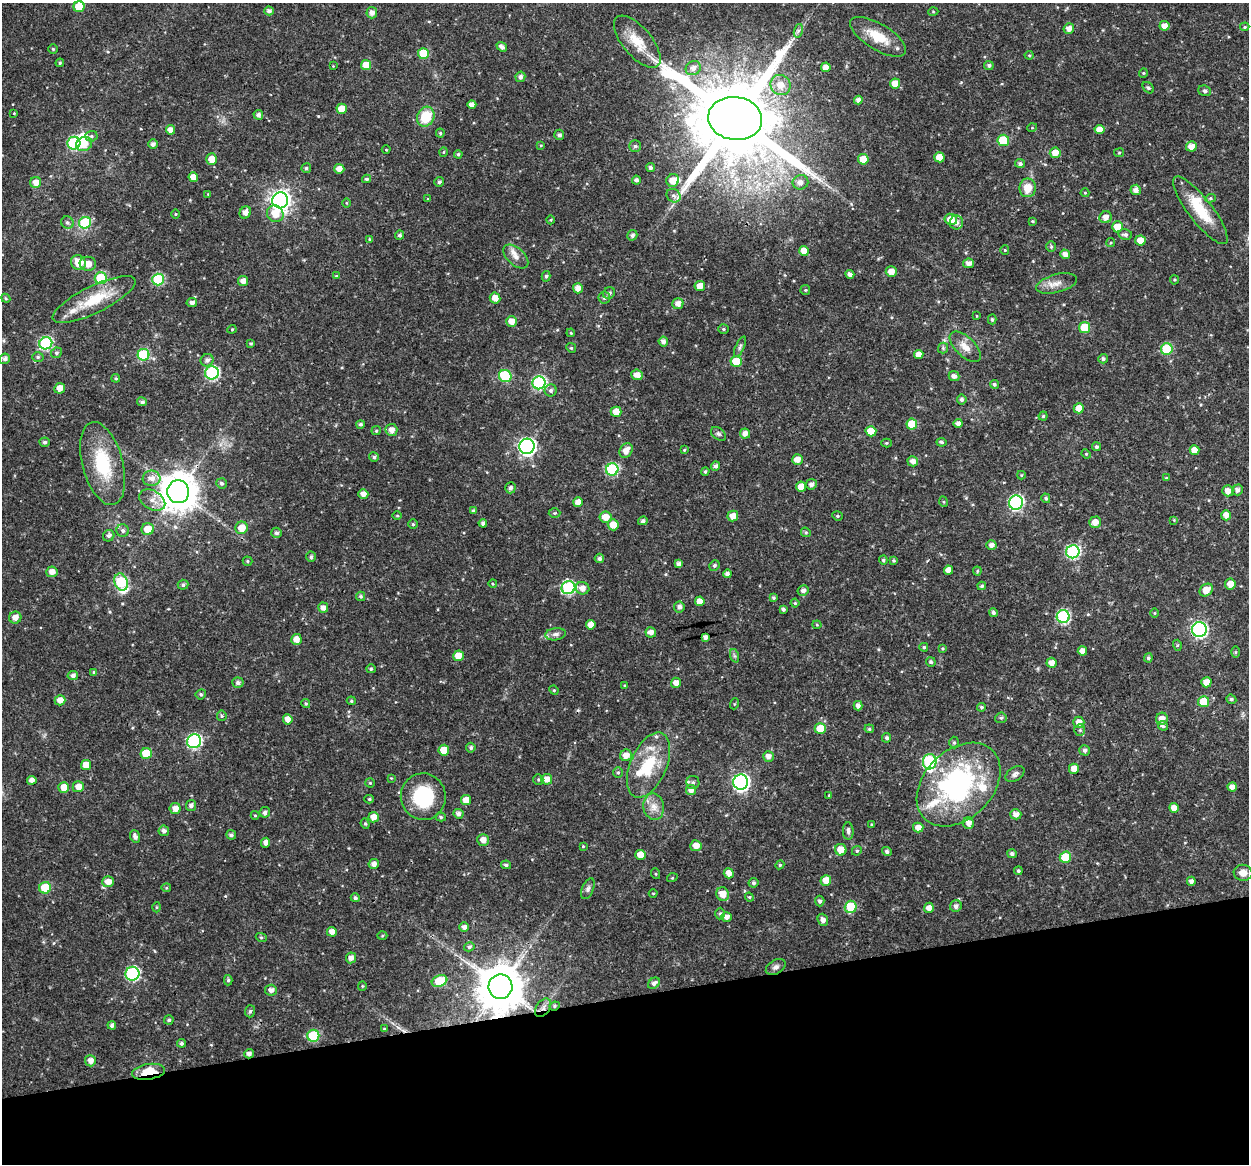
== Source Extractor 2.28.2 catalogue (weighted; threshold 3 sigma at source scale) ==
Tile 14 of 4 x 4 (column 2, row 4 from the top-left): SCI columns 1248-2494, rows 39-1200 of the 4991 x 4774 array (HDU 1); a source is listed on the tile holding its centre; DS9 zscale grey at full resolution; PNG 1251 x 1166 px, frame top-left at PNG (2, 3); each listed source drawn as its Kron ellipse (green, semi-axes under 4 px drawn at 4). Shown black and unused: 14% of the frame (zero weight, under 3 of 4 exposures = <1% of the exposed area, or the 3 px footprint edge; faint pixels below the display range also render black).
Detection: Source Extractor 2.28.2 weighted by HDU 2 'WHT'; one run over the whole footprint, this tile lists its part. Background 0.0238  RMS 0.0018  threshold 0.00808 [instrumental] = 3 sigma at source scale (4.5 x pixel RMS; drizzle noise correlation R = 1.50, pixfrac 1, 0.0396/0.0396 arcsec/px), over >= 5 px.
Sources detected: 416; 3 inside a brighter object's white glare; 2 cosmic-ray / hot-pixel residue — neither listed nor drawn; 9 inside a brighter listed object's ellipse — not listed separately; the other 402 listed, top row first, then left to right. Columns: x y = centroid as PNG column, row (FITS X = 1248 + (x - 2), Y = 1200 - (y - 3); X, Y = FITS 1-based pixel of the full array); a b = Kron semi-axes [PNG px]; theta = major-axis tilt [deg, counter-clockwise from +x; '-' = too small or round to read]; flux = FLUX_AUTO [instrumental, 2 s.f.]
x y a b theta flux
79 7 5 5 - 5.2
269 11 5 4 - 0.6
933 12 5 3 - 0.16
372 13 6 5 - 0.89
1164 26 5 5 - 1.2
1245 27 5 4 - 0.23
1069 29 5 5 - 1.2
798 31 7 4 72 0.46
878 37 32 13 -31 4.3
637 42 32 14 -50 4.4
502 47 5 4 - 0.75
53 49 4 4 - 0.21
423 54 5 5 - 6.5
1029 55 4 4 - 0.21
60 63 4 4 - 0.23
366 65 5 5 - 2.1
989 65 5 4 - 0.42
333 66 3 3 - 0.11
826 67 4 4 - 1.2
693 68 8 7 - 1
1143 73 4 4 - 0.19
520 77 5 5 - 0.61
895 83 5 5 - 1.8
780 85 10 9 - 2.1
1148 88 6 4 -47 0.3
1205 91 6 5 - 0.37
858 100 4 4 - 0.76
472 104 4 4 - 0.95
342 109 5 5 - 2.1
14 113 3 3 - 0.13
258 115 5 5 - 0.63
426 117 10 8 64 5.3
735 118 27 21 -9 3300
1032 128 5 3 - 0.15
1099 129 5 4 - 1.7
170 130 5 4 - 1.2
440 133 4 4 - 0.27
559 135 5 5 - 0.49
91 136 6 5 - 0.38
1003 140 6 5 - 7.4
74 143 6 6 - 19
84 144 8 7 - 1.9
153 144 5 5 - 0.65
541 145 4 4 - 0.18
635 146 6 6 - 0.39
1191 146 5 5 - 1.4
386 150 4 3 - 0.14
444 152 5 3 - 0.16
1055 153 5 5 - 1.7
1119 153 5 4 - 0.22
458 154 4 4 - 0.25
939 157 5 5 - 2.3
212 159 6 5 - 1.9
863 159 5 5 - 2.6
1020 164 5 4 - 0.49
650 167 4 4 - 0.51
306 168 5 4 - 0.31
339 169 5 5 - 1.2
193 177 5 5 - 1.7
366 179 4 3 - 0.3
636 180 4 4 - 0.5
673 180 6 6 - 2
36 182 6 5 - 1.5
439 182 5 4 - 0.44
800 182 8 7 - 1
1028 188 9 8 - 2.6
1136 190 5 5 - 0.9
1085 193 4 4 - 0.16
208 194 4 4 - 0.15
674 196 7 6 - 0.54
1210 198 5 4 - 0.25
428 199 4 4 - 0.16
280 200 8 8 - 100
346 203 5 3 - 0.16
1200 210 41 12 -52 6.2
245 212 6 5 - 1
175 214 5 3 - 0.17
275 214 9 8 - 2.1
1106 217 6 6 - 1.1
951 219 6 5 - 1.9
551 220 4 3 - 0.16
1033 221 3 3 - 0.19
67 222 6 6 - 0.42
85 223 6 5 - 11
956 223 7 7 - 1
1117 227 5 5 - 2.3
400 235 4 4 - 0.41
632 235 5 5 - 0.54
1125 235 7 5 -11 0.46
370 239 4 4 - 0.18
1140 240 5 5 - 1.7
1111 243 5 3 - 0.22
1051 247 5 4 - 0.24
1005 250 4 4 - 0.18
804 251 5 5 - 1.9
1065 254 5 4 - 1
516 256 15 8 -42 1.3
78 263 8 7 - 3
969 263 5 4 - 1
88 264 8 7 - 1.5
891 272 6 5 - 1.4
850 274 4 4 - 0.89
336 276 4 4 - 0.16
546 276 5 4 - 0.35
101 278 6 6 - 8.3
158 279 6 6 - 13
1174 280 4 4 - 0.21
243 281 5 5 - 1.2
1057 283 21 9 15 1.7
700 286 5 5 - 1.4
578 288 5 5 - 1.2
805 290 5 5 - 0.22
609 293 6 5 - 0.53
6 298 4 4 - 0.22
495 298 5 5 - 1.4
604 298 6 6 - 0.48
94 299 46 13 26 6.8
192 302 5 4 - 0.65
678 304 5 5 - 1
977 316 4 2 - 0.11
992 319 5 4 - 0.29
511 321 5 5 - 1.5
1085 327 5 5 - 5.7
232 329 4 4 - 0.19
723 329 5 4 - 0.28
571 333 4 3 - 0.18
663 342 5 4 - 0.7
46 343 6 6 - 19
251 343 4 2 - 0.2
740 347 11 4 66 0.43
965 347 19 9 -44 1.9
571 348 5 4 - 0.23
943 348 5 5 - 0.32
1167 349 6 6 - 10
56 353 5 5 - 0.36
144 355 6 6 - 12
919 355 4 4 - 1.4
38 357 6 5 - 0.31
5 359 5 5 - 0.64
1103 359 5 4 - 0.42
207 360 6 6 - 0.77
736 362 5 5 - 4
212 373 7 6 - 24
637 375 5 5 - 1.3
505 376 6 6 - 10
954 376 5 5 - 0.81
116 378 4 3 - 0.24
539 383 6 6 - 23
994 384 4 4 - 0.35
60 388 5 5 - 1.5
551 390 6 6 - 0.48
962 400 5 5 - 0.5
142 402 5 4 - 0.47
1079 408 5 5 - 1.7
616 412 5 5 - 1.8
1043 416 4 4 - 0.29
360 424 4 4 - 0.38
912 424 5 5 - 3.6
958 424 4 4 - 0.91
391 430 6 6 - 1.2
376 431 4 4 - 0.21
871 431 5 5 - 2.9
718 434 8 5 -40 0.4
745 434 5 5 - 1.1
45 442 5 4 - 0.41
941 442 5 4 - 0.33
886 443 5 4 - 0.21
527 446 8 7 - 56
1096 447 4 4 - 0.4
626 450 8 6 59 1.5
684 450 4 3 - 0.19
1194 450 5 5 - 1.7
1086 454 5 4 - 0.2
374 457 5 4 - 0.39
797 460 5 5 - 1.6
913 461 5 5 - 0.99
103 464 43 20 -75 9.6
715 466 5 4 - 0.59
612 469 6 6 - 19
705 471 4 3 - 0.26
1021 475 4 4 - 0.19
152 478 9 7 6 1.2
1166 478 4 4 - 0.21
222 483 5 5 - 0.39
811 484 5 5 - 0.71
801 487 5 5 - 1.8
510 488 5 5 - 0.64
1237 490 5 5 - 0.74
1228 491 5 5 - 1.3
178 492 11 11 - 450
363 494 5 5 - 1.1
1046 498 5 4 - 0.36
152 500 14 9 -30 1.5
578 502 5 5 - 1.3
944 502 5 3 - 0.19
1016 503 7 7 - 28
473 511 4 4 - 0.29
555 513 6 5 - 0.24
1226 515 5 5 - 1.3
397 516 5 3 - 0.17
733 516 5 5 - 1.6
837 516 5 4 - 0.27
605 517 6 5 - 1.9
1174 520 4 4 - 0.16
643 521 5 4 - 0.5
1095 522 6 5 - 1.4
483 523 4 4 - 0.55
413 524 4 4 - 0.27
613 525 5 5 - 2
241 528 6 6 - 2.3
148 529 6 6 - 2.7
123 531 6 6 - 0.52
806 532 5 4 - 0.26
276 533 5 5 - 0.45
109 536 6 5 - 0.5
991 545 5 4 - 0.92
1073 552 7 6 - 25
311 557 5 4 - 0.41
599 558 4 4 - 0.49
883 560 4 4 - 0.31
247 561 5 4 - 0.25
894 561 4 4 - 0.23
679 564 4 4 - 0.7
714 565 5 5 - 0.36
948 570 4 4 - 1.1
977 571 4 4 - 0.22
52 572 5 5 - 1.2
727 574 4 4 - 0.62
121 582 9 6 -70 13
493 584 4 4 - 0.17
1230 584 5 5 - 1.4
183 585 5 5 - 0.4
982 586 4 4 - 0.3
568 588 7 6 - 22
582 588 7 6 - 1.2
803 590 5 5 - 0.73
1206 590 7 5 39 2.2
361 596 4 4 - 0.3
773 598 4 4 - 0.27
700 601 5 5 - 1.3
795 603 4 4 - 0.21
679 607 5 5 - 0.71
323 608 5 5 - 1.1
783 609 3 3 - 0.42
993 613 4 4 - 0.46
1154 613 4 3 - 0.15
1063 617 6 6 - 21
15 618 6 6 - 1.3
591 625 5 5 - 1.3
817 625 4 4 - 0.18
1199 629 7 7 - 35
651 632 5 5 - 1.2
556 634 10 6 8 0.7
705 637 4 4 - 0.98
296 639 5 5 - 1.5
1177 645 5 3 - 0.22
924 647 4 4 - 0.27
942 648 4 4 - 0.22
1082 651 4 4 - 0.88
1236 652 5 4 - 0.19
458 656 5 5 - 2.1
735 656 7 4 -70 0.34
1148 658 5 4 - 0.36
931 662 5 4 - 0.4
1052 663 5 5 - 1.2
371 669 5 4 - 0.31
94 672 4 4 - 0.31
73 675 5 4 - 0.63
1206 682 5 5 - 1.4
238 683 6 5 - 0.54
676 683 5 5 - 1.1
625 686 4 4 - 0.2
554 690 5 4 - 0.22
201 694 5 5 - 0.35
1231 699 5 4 - 0.38
60 700 5 5 - 1.4
351 701 4 4 - 0.26
1203 702 5 5 - 3.6
306 703 4 4 - 0.28
734 704 5 3 - 0.18
858 706 5 4 - 0.75
981 707 4 4 - 0.28
222 716 5 5 - 0.27
1001 718 5 5 - 0.37
288 719 5 5 - 1.2
1162 719 6 6 - 1.4
1079 722 5 5 - 1.2
1163 726 5 4 - 0.44
820 729 5 5 - 3.4
869 729 5 4 - 0.26
1080 730 6 5 - 0.33
887 738 5 4 - 0.42
194 741 7 7 - 26
954 743 6 4 -89 0.3
471 748 5 4 - 0.37
444 750 5 5 - 2.9
1084 750 5 5 - 0.5
146 753 5 5 - 4.6
626 755 6 5 - 1.4
768 756 5 5 - 0.92
930 762 7 7 - 20
86 765 5 5 - 2.4
649 765 35 18 67 7.9
1074 769 5 5 - 1.6
618 772 5 5 - 0.3
1015 774 10 6 32 0.68
391 778 4 3 - 0.13
547 779 5 5 - 1.3
32 780 5 4 - 0.96
538 780 5 5 - 0.27
741 782 7 7 - 53
370 783 5 4 - 0.22
693 783 6 6 - 0.49
959 785 48 34 45 30
64 787 5 5 - 2.1
78 787 5 5 - 1.5
1232 787 5 4 - 0.98
691 790 5 5 - 1.1
829 795 4 3 - 0.14
423 797 23 22 - 11
369 799 5 4 - 0.24
466 800 5 5 - 1.8
191 805 5 5 - 0.66
654 807 13 10 -81 1.7
175 808 5 5 - 1.3
1174 808 5 5 - 1.2
265 812 5 5 - 0.6
458 814 5 4 - 0.73
1016 814 5 5 - 1.1
255 815 4 4 - 0.19
374 817 5 5 - 1.6
441 817 5 4 - 0.28
968 823 6 5 - 1
365 824 5 4 - 0.26
872 824 3 3 - 0.17
918 827 5 5 - 1.2
164 831 5 5 - 0.61
848 831 9 5 -87 0.51
231 835 5 4 - 0.46
135 836 6 4 -70 0.68
483 840 6 5 - 1.3
266 843 5 4 - 0.8
583 846 4 3 - 0.16
696 846 5 5 - 1.6
841 850 6 5 - 2
857 851 5 4 - 0.28
887 851 5 4 - 0.54
1012 854 5 4 - 0.48
640 855 5 5 - 2.3
1065 857 6 5 - 6.3
374 864 5 5 - 0.91
506 865 5 4 - 0.37
780 865 4 4 - 0.22
1018 871 4 4 - 0.32
729 873 5 5 - 1.4
1243 873 9 8 - 1.4
656 874 5 3 - 0.18
672 878 5 3 - 0.16
826 880 5 5 - 2
1191 881 4 4 - 0.76
108 882 6 5 - 1.5
754 883 5 5 - 0.42
45 888 6 5 - 7.3
166 888 5 4 - 0.22
588 889 11 5 67 0.57
653 894 4 3 - 0.15
723 894 7 6 - 1.9
749 897 4 4 - 0.21
355 898 4 4 - 0.33
820 901 5 4 - 0.47
956 906 6 5 - 0.67
157 907 5 3 - 0.17
851 907 6 6 - 6.4
929 908 5 5 - 1.1
720 914 6 4 89 0.35
726 917 5 5 - 1
823 920 6 5 - 0.8
464 927 5 4 - 0.69
332 932 5 5 - 1.2
382 936 5 3 - 0.2
261 937 5 3 - 0.21
469 947 5 4 - 0.42
351 958 5 5 - 0.94
776 967 11 7 30 0.7
132 974 7 7 - 24
228 980 5 4 - 0.34
440 981 8 5 20 6.4
654 983 6 5 - 0.66
362 986 5 4 - 0.18
500 987 12 12 - 720
271 990 6 5 - 0.92
555 1006 5 4 - 0.27
543 1008 10 6 56 0.85
250 1011 6 5 - 0.32
169 1020 5 4 - 0.37
112 1025 4 4 - 0.55
384 1029 4 4 - 0.23
313 1036 6 6 - 9
181 1043 4 4 - 0.34
249 1054 5 4 - 0.69
90 1061 5 5 - 1.1
149 1072 16 7 8 4.6
Overlapping masked pixels (flux is a lower limit): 8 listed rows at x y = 735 118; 1167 349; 1199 629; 500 987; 555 1006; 543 1008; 249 1054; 149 1072